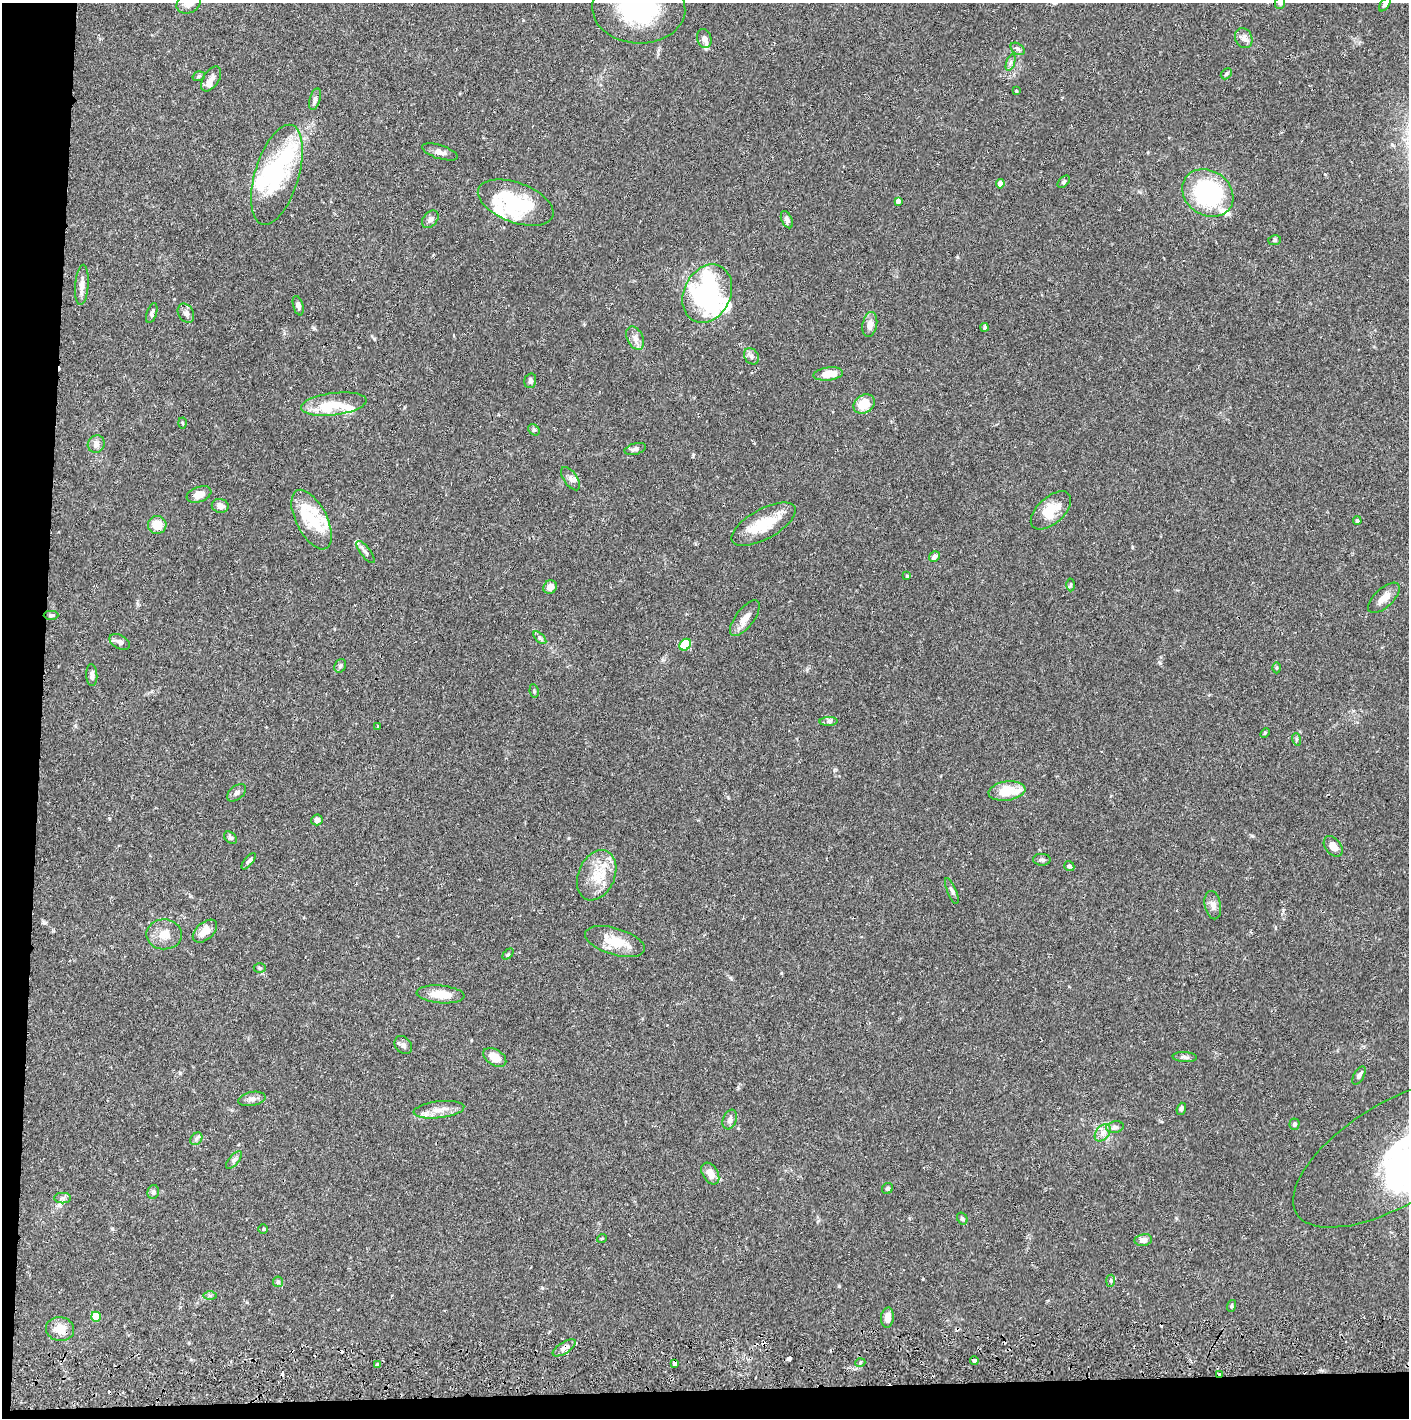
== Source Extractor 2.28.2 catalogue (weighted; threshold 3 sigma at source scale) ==
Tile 7 of 3 x 3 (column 1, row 3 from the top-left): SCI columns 37-1443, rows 56-1471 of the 4263 x 4373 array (HDU 1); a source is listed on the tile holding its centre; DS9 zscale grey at full resolution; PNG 1411 x 1420 px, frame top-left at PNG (2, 3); each listed source drawn as its Kron ellipse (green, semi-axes under 4 px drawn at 4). Shown black and unused: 5% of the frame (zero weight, under 2 of 3 exposures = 3% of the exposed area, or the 3 px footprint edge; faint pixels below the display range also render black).
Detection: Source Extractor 2.28.2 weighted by HDU 2 'WHT'; one run over the whole footprint, this tile lists its part. Background 0.0683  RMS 0.0049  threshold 0.0219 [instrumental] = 3 sigma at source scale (4.5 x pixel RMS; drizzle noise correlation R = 1.50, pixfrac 1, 0.05/0.05 arcsec/px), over >= 5 px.
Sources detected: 153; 10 inside a brighter object's white glare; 7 cosmic-ray / hot-pixel residue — neither listed nor drawn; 17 inside a brighter listed object's ellipse — not listed separately; the other 119 listed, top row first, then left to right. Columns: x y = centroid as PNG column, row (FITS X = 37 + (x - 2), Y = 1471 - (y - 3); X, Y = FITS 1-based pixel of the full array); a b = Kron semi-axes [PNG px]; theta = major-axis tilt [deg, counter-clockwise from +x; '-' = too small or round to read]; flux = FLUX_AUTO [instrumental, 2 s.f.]
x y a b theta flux
189 3 13 10 28 4.9
1280 3 6 5 - 0.8
1385 4 8 4 54 1.6
639 9 46 35 -3 54
1244 38 10 8 -64 3.2
704 39 10 7 -72 2.8
1018 49 8 5 -36 1.1
1011 63 8 4 71 1.1
1226 74 6 4 46 0.81
199 76 6 5 - 0.89
211 79 14 7 57 3.1
1016 91 3 3 - 1.4
315 99 11 5 73 1.4
440 152 18 6 -18 2.8
277 175 52 22 73 35
1064 182 7 4 45 0.98
1000 184 4 4 - 4.5
1208 193 27 22 -34 62
898 201 4 4 - 3
516 203 40 19 -21 33
430 219 10 7 49 1.6
787 220 9 5 -66 1.6
1275 240 6 5 - 0.85
82 285 20 6 86 3.3
707 294 30 23 64 76
298 306 10 5 -75 2
152 313 10 5 72 1.3
186 313 10 7 -58 1.8
870 325 13 7 79 3.6
984 327 4 4 - 0.74
635 338 12 8 -65 2.9
751 356 9 6 -56 1.6
828 374 15 6 7 7.2
530 381 7 6 - 1.7
334 404 33 11 7 9.9
864 404 11 9 35 8.9
182 423 5 3 - 0.53
534 430 6 5 - 0.9
96 444 9 8 - 2.4
635 449 11 5 14 1.5
570 479 13 6 -54 2.3
199 494 13 7 20 4.2
220 506 8 7 - 2.6
1051 510 24 13 42 11
312 520 32 15 -63 13
1357 521 4 3 - 0.56
764 524 36 15 29 16
157 525 9 9 - 6.7
365 552 13 5 -52 1.5
934 557 6 5 - 2
907 576 4 4 - 0.5
1071 585 6 4 89 0.69
550 587 7 6 - 3
1384 598 20 9 43 4.4
51 615 7 4 1 0.81
745 618 21 9 53 4.1
540 638 8 4 -44 1
120 642 11 6 -28 2
685 645 6 5 - 22
340 666 7 5 62 0.92
1277 668 5 3 - 0.48
92 675 11 5 -87 1.7
534 691 7 4 -80 0.72
829 721 9 4 1 1.2
378 727 3 3 - 2.3
1265 733 5 3 - 0.61
1296 739 6 4 -72 0.68
1007 791 18 9 7 14
237 793 11 7 39 1.7
317 820 6 5 - 2.8
230 838 7 5 -39 0.98
1333 846 11 8 -51 4.6
1042 860 9 6 -2 1.2
249 861 10 4 51 1.2
1069 866 5 5 - 1.1
597 875 26 18 66 13
952 891 14 4 -68 1.4
1213 905 14 8 -79 2.7
205 931 14 8 41 5.6
164 934 18 15 -1 6.8
615 942 31 13 -17 13
508 954 6 4 45 0.65
260 968 6 4 -1 0.73
440 994 24 9 -5 9.3
403 1045 10 8 -50 1.8
495 1057 12 8 -32 6.3
1185 1057 12 5 -4 1.4
1359 1076 10 5 62 1.4
252 1099 14 7 11 2.3
1181 1109 6 4 70 0.96
439 1110 25 8 7 5.4
730 1120 10 7 68 1.8
1294 1124 5 5 - 0.97
1115 1127 9 5 10 1.4
1103 1133 10 6 52 2.5
196 1139 7 5 48 1.2
1396 1153 117 51 31 83
234 1160 11 5 51 1.4
710 1173 12 7 -58 4.7
888 1188 6 5 - 0.9
153 1192 7 5 78 1.1
63 1198 8 5 0 1.3
962 1218 6 5 - 0.88
263 1229 4 4 - 0.53
602 1238 5 3 - 0.38
1143 1240 8 6 10 2.8
1111 1281 6 4 84 0.69
278 1282 5 5 - 0.86
210 1296 7 4 0 0.9
1231 1306 6 3 70 0.58
96 1317 5 5 - 11
887 1318 10 6 85 3.4
60 1329 14 12 -11 6.5
564 1348 13 5 32 3
974 1360 4 4 - 4.6
675 1363 4 4 - 3.4
860 1363 5 3 - 0.52
378 1364 4 3 - 2.6
1220 1374 4 3 - 0.77
Overlapping masked pixels (flux is a lower limit): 4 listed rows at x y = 564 1348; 974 1360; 675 1363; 1220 1374
Isophote crosses this tile's border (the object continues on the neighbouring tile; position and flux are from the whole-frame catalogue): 5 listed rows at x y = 189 3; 1280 3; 1385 4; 639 9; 1396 1153
Unlisted compact peaks at least as high as the median listed source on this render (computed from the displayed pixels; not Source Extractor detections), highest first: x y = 839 1286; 1160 663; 374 339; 180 1073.